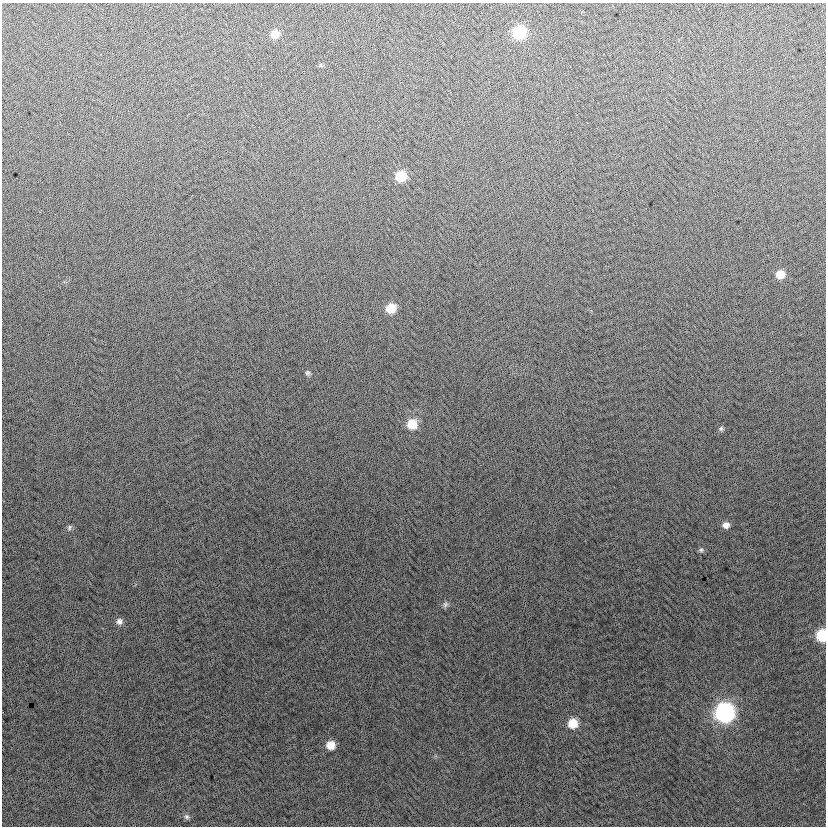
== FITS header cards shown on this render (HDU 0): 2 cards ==
NAXIS1  =                  824
NAXIS2  =                  824

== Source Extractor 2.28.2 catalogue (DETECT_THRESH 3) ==
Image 824 x 824 px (HDU 0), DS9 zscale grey, 1 PNG px = 1 image px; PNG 828 x 828 px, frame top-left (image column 1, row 824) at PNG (2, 3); no overlay
Background -0.759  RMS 13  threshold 38.6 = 3 sigma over >= 5 px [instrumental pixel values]
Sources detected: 19; all 19 listed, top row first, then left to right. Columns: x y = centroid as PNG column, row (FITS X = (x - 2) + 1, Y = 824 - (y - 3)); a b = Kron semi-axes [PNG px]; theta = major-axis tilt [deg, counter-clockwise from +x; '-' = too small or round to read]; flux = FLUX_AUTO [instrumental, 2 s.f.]
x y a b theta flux
519 32 9 9 - 57000
275 34 8 8 - 11000
321 65 6 4 -45 1200
401 176 9 8 - 25000
780 274 8 8 - 12000
391 308 8 8 - 19000
308 373 6 6 - 1900
412 424 10 9 - 19000
721 429 7 6 - 1800
726 525 8 7 - 4900
69 527 8 6 55 2100
701 550 7 6 - 1900
445 604 9 7 69 2700
119 621 8 8 - 3800
822 635 8 7 - 44000
725 713 10 10 - 260000
573 723 9 9 - 19000
331 745 8 8 - 12000
186 817 7 7 - 2300
At the frame edge (FLAGS 8, measured only in part): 1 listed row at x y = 822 635